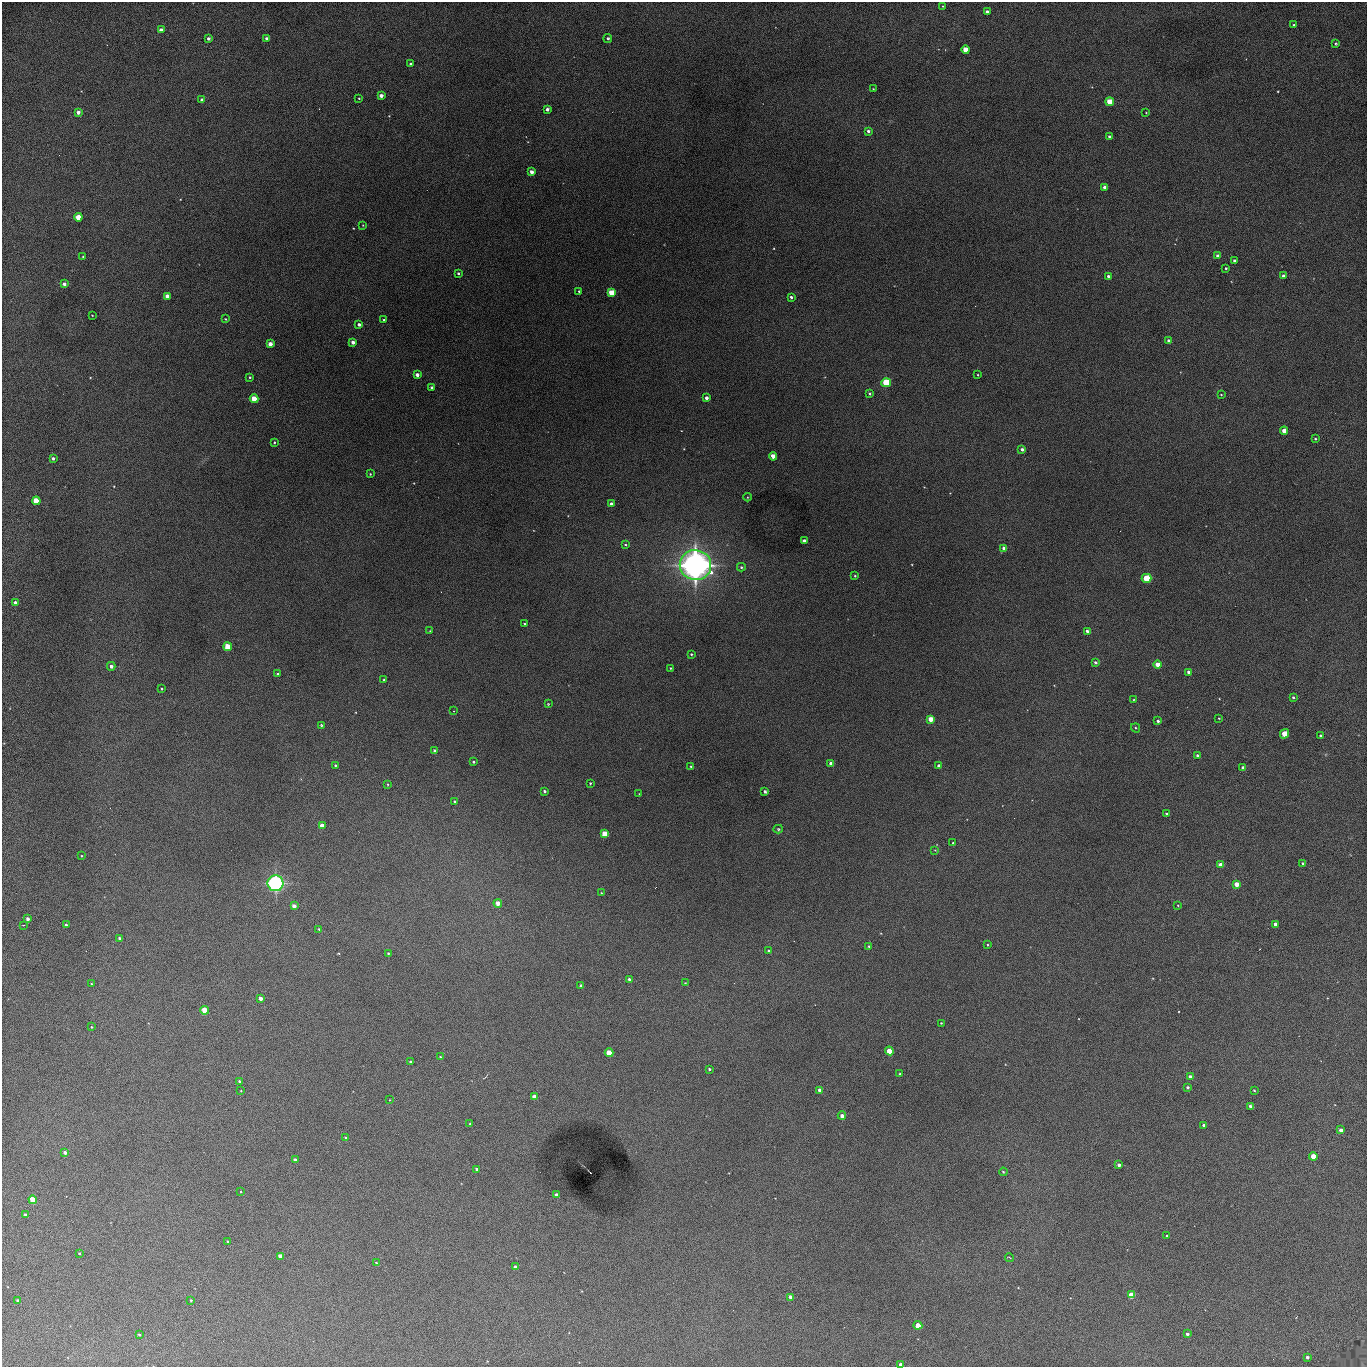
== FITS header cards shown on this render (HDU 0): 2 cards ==
NAXIS1  =                 1365 /fastest changing axis
NAXIS2  =                 1365 /next to fastest changing axis

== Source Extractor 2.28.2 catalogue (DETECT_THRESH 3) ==
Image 1365 x 1365 px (HDU 0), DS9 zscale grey, 1 PNG px = 1 image px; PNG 1369 x 1369 px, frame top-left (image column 1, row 1365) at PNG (2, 2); each listed source drawn as its Kron ellipse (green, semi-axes under 4 px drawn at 4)
Background 766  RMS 130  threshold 376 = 3 sigma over >= 5 px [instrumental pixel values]
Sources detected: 187; all 187 listed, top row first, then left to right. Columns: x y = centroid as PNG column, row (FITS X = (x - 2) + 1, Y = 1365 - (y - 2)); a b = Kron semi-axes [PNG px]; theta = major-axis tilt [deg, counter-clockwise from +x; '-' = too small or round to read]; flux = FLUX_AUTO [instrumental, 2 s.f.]
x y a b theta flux
943 6 4 3 - 6.3e+03
987 12 4 3 - 3.1e+04
1294 25 3 3 - 1.2e+04
161 30 4 4 - 4.9e+04
267 38 3 3 - 2.5e+04
608 38 4 4 - 1.4e+04
208 39 3 3 - 2.9e+04
1336 43 3 3 - 1.3e+04
966 49 4 4 - 1.3e+05
411 64 3 3 - 1.6e+04
873 89 3 2 - 5.5e+03
381 95 4 3 - 4.0e+04
359 98 3 3 - 6.1e+03
202 100 4 4 - 4.0e+04
1110 102 4 4 - 2.9e+05
547 109 3 3 - 3.5e+04
78 112 4 4 - 4.2e+04
1146 113 4 2 - 4.8e+03
868 131 4 3 - 1.7e+04
1110 137 3 3 - 2.3e+04
531 172 4 3 - 3.6e+04
1105 187 4 3 - 5.6e+04
78 217 4 4 - 1.3e+05
363 225 4 2 - 5.8e+03
1218 256 4 4 - 4.1e+04
83 257 3 3 - 1.0e+04
1235 261 3 3 - 3.0e+04
1226 268 3 3 - 1.0e+04
458 273 3 3 - 1.3e+04
1108 276 3 3 - 3.7e+04
1283 276 3 3 - 3.2e+04
64 284 4 3 - 2.5e+04
579 291 3 3 - 9.5e+03
611 293 4 4 - 2.5e+05
167 296 4 4 - 5.9e+04
791 297 3 3 - 1.5e+04
92 315 3 2 - 5.6e+03
225 319 4 3 - 7.3e+03
384 320 3 3 - 1.0e+04
359 325 3 3 - 3.0e+04
1168 341 4 3 - 2.3e+04
353 342 4 3 - 3.1e+04
270 344 4 4 - 5.8e+04
417 375 4 3 - 3.2e+04
978 375 3 2 - 6.5e+03
250 377 3 2 - 8.7e+03
886 383 5 4 - 4.6e+05
432 387 3 3 - 2.1e+04
870 394 3 3 - 1.2e+04
1221 395 3 3 - 6.2e+03
706 398 3 3 - 3.9e+04
254 399 4 4 - 1.7e+05
1284 431 4 4 - 8.2e+04
1315 439 3 2 - 9.6e+03
274 442 3 3 - 8.8e+03
1022 449 3 3 - 3.1e+04
773 456 4 4 - 1.0e+05
53 458 3 3 - 2.2e+04
370 474 3 2 - 7.7e+03
747 497 4 3 - 6.6e+03
36 501 4 4 - 2.3e+05
611 504 3 3 - 3.9e+04
804 541 4 4 - 5.1e+04
625 545 4 3 - 1.0e+04
1004 548 4 4 - 5.0e+04
695 565 16 15 - 4.3e+06
741 567 4 4 - 1.3e+04
855 576 3 3 - 8.3e+03
1146 578 5 4 - 4.1e+05
15 603 3 3 - 4.2e+04
524 623 3 2 - 7.1e+03
430 631 3 2 - 6.2e+03
1087 631 4 4 - 1.6e+04
228 647 4 4 - 3.0e+05
691 654 3 3 - 1.1e+04
1095 662 3 3 - 1.9e+04
1158 664 4 4 - 9.0e+04
111 666 4 4 - 3.1e+04
670 668 3 2 - 6.7e+03
1189 672 3 3 - 4.1e+04
278 674 3 3 - 1.2e+04
384 680 3 3 - 7.3e+03
162 689 3 2 - 1.0e+04
1293 697 3 3 - 1.6e+04
1134 700 4 3 - 7.9e+03
548 704 3 3 - 6.2e+03
453 711 3 2 - 5.1e+03
1219 718 3 2 - 6.6e+03
931 719 4 4 - 1.1e+05
1158 721 3 3 - 1.5e+04
321 725 4 4 - 1.0e+04
1135 728 5 4 - 9.4e+03
1284 734 5 4 - 2.2e+05
1321 736 3 3 - 1.9e+04
435 751 4 4 - 3.0e+04
1198 756 3 3 - 2.7e+04
473 762 3 3 - 1.2e+04
831 764 4 4 - 4.3e+04
335 765 3 3 - 8.7e+03
691 766 3 3 - 1.1e+04
939 766 4 4 - 5.2e+04
1243 768 4 3 - 3.6e+04
590 783 3 3 - 9.6e+03
387 784 3 2 - 5.9e+03
544 791 3 3 - 1.5e+04
765 791 3 3 - 2.4e+04
639 794 2 2 - 4.4e+03
454 801 3 2 - 9.7e+03
1166 814 3 3 - 1.0e+04
322 826 4 4 - 7.2e+04
778 829 4 4 - 1.1e+04
605 834 4 4 - 2.9e+05
953 843 3 2 - 8.0e+03
935 850 3 3 - 5.2e+03
82 856 2 2 - 6.7e+03
1303 863 3 3 - 1.7e+04
1220 865 4 3 - 7.7e+04
276 883 8 8 - 1.8e+06
1236 884 4 4 - 8.4e+04
601 893 3 2 - 5.9e+03
498 903 4 4 - 6.2e+04
1178 905 2 2 - 6.0e+03
294 906 4 4 - 4.5e+04
28 919 3 3 - 3.9e+04
1275 924 4 4 - 3.9e+04
23 925 3 2 - 5.2e+03
66 925 3 3 - 1.4e+04
319 929 3 3 - 8.4e+03
119 938 3 3 - 2.1e+04
987 945 3 2 - 8.0e+03
869 946 3 3 - 1.1e+04
768 950 4 4 - 1.0e+04
388 953 3 2 - 8.0e+03
629 979 3 3 - 1.4e+04
685 983 4 3 - 7.7e+03
91 984 3 2 - 5.9e+03
581 986 3 3 - 2.6e+04
260 998 4 3 - 5.4e+04
205 1010 4 4 - 2.3e+05
941 1023 2 2 - 6.8e+03
91 1027 4 3 - 6.3e+03
889 1051 4 4 - 1.7e+05
609 1053 4 4 - 1.9e+05
440 1057 3 3 - 8.5e+03
410 1062 3 3 - 1.2e+04
709 1069 3 3 - 1.3e+04
900 1074 3 3 - 1.1e+04
1190 1077 4 4 - 5.6e+04
239 1081 3 3 - 1.2e+04
1187 1087 3 3 - 1.7e+04
820 1090 4 4 - 5.8e+04
1254 1090 3 2 - 7.5e+03
241 1091 3 2 - 5.1e+03
535 1097 4 4 - 8.6e+04
389 1100 3 2 - 5.8e+03
1250 1106 3 3 - 2.2e+04
842 1116 4 4 - 4.5e+04
470 1124 3 3 - 7.7e+03
1204 1125 3 3 - 1.8e+04
1341 1130 4 4 - 3.8e+04
345 1138 4 3 - 1.0e+04
65 1153 4 3 - 3.0e+04
1313 1156 4 4 - 1.6e+05
295 1160 4 3 - 2.8e+04
1119 1165 4 4 - 2.8e+04
477 1169 3 3 - 2.7e+04
1003 1172 4 3 - 1.0e+04
241 1192 3 2 - 6.0e+03
556 1195 4 3 - 5.0e+04
33 1200 4 4 - 3.1e+05
25 1215 3 3 - 1.9e+04
1167 1236 3 3 - 1.0e+04
228 1241 3 3 - 1.1e+04
79 1253 3 2 - 8.7e+03
280 1256 4 4 - 6.8e+04
1010 1258 4 2 - 7.4e+03
376 1263 3 2 - 7.2e+03
515 1267 4 4 - 3.4e+04
1131 1295 4 4 - 2.8e+05
790 1297 4 4 - 4.9e+04
191 1300 3 2 - 9.5e+03
18 1301 4 4 - 3.0e+04
918 1325 4 4 - 1.7e+05
1187 1334 3 3 - 1.8e+04
139 1335 3 2 - 9.1e+03
1307 1357 3 3 - 1.7e+04
901 1365 3 3 - 4.9e+04
At the frame edge (FLAGS 8, measured only in part): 1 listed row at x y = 901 1365

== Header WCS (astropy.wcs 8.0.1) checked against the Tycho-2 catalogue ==
Header WCS as astropy/WCSLIB reads it (applying the file's SIP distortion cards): RA---TAN-SIP/DEC--TAN-SIP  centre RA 02:17:12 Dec +13:19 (34.30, +13.32 deg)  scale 1.91 arcsec/px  FOV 43.6' x 43.6'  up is -180 deg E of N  parity flipped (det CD > 0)
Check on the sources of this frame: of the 60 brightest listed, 15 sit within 2.8 arcsec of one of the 19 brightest Tycho-2 stars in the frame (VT <= 12.67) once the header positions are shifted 0.36 arcsec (0.16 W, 0.32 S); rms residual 0.93 arcsec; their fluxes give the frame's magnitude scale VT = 25.27 - 2.5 log10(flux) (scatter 0.18 mag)
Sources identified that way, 15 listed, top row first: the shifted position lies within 2.8 arcsec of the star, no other Tycho-2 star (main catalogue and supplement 1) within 5.6 arcsec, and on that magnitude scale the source's flux lands within +1.5 / -3 mag of the star's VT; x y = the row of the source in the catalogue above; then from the Tycho-2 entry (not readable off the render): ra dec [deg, ICRS J2000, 3 dp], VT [Tycho-2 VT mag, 2 dp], TYC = Tycho-2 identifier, HIP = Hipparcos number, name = IAU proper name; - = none
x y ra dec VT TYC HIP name
1110 102 34.068 +13.016 12.11 637-923-1 - -
611 293 34.341 +13.116 11.78 637-767-1 - -
886 383 34.191 +13.165 10.78 637-980-1 - -
254 399 34.536 +13.172 12.67 637-944-1 - -
36 501 34.655 +13.226 12.20 637-883-1 - -
1146 578 34.049 +13.269 11.22 637-820-1 - -
228 647 34.551 +13.304 11.62 637-695-1 - -
1284 734 33.973 +13.352 11.91 637-1253-1 - -
605 834 34.345 +13.404 11.61 637-1245-1 - -
276 883 34.525 +13.430 7.86 637-948-1 10730 -
609 1053 34.343 +13.520 12.11 637-855-1 - -
1313 1156 33.958 +13.576 11.96 637-1126-1 - -
33 1200 34.658 +13.597 11.37 637-890-1 - -
1131 1295 34.057 +13.650 11.94 637-667-1 - -
918 1325 34.174 +13.666 12.36 637-601-1 - -